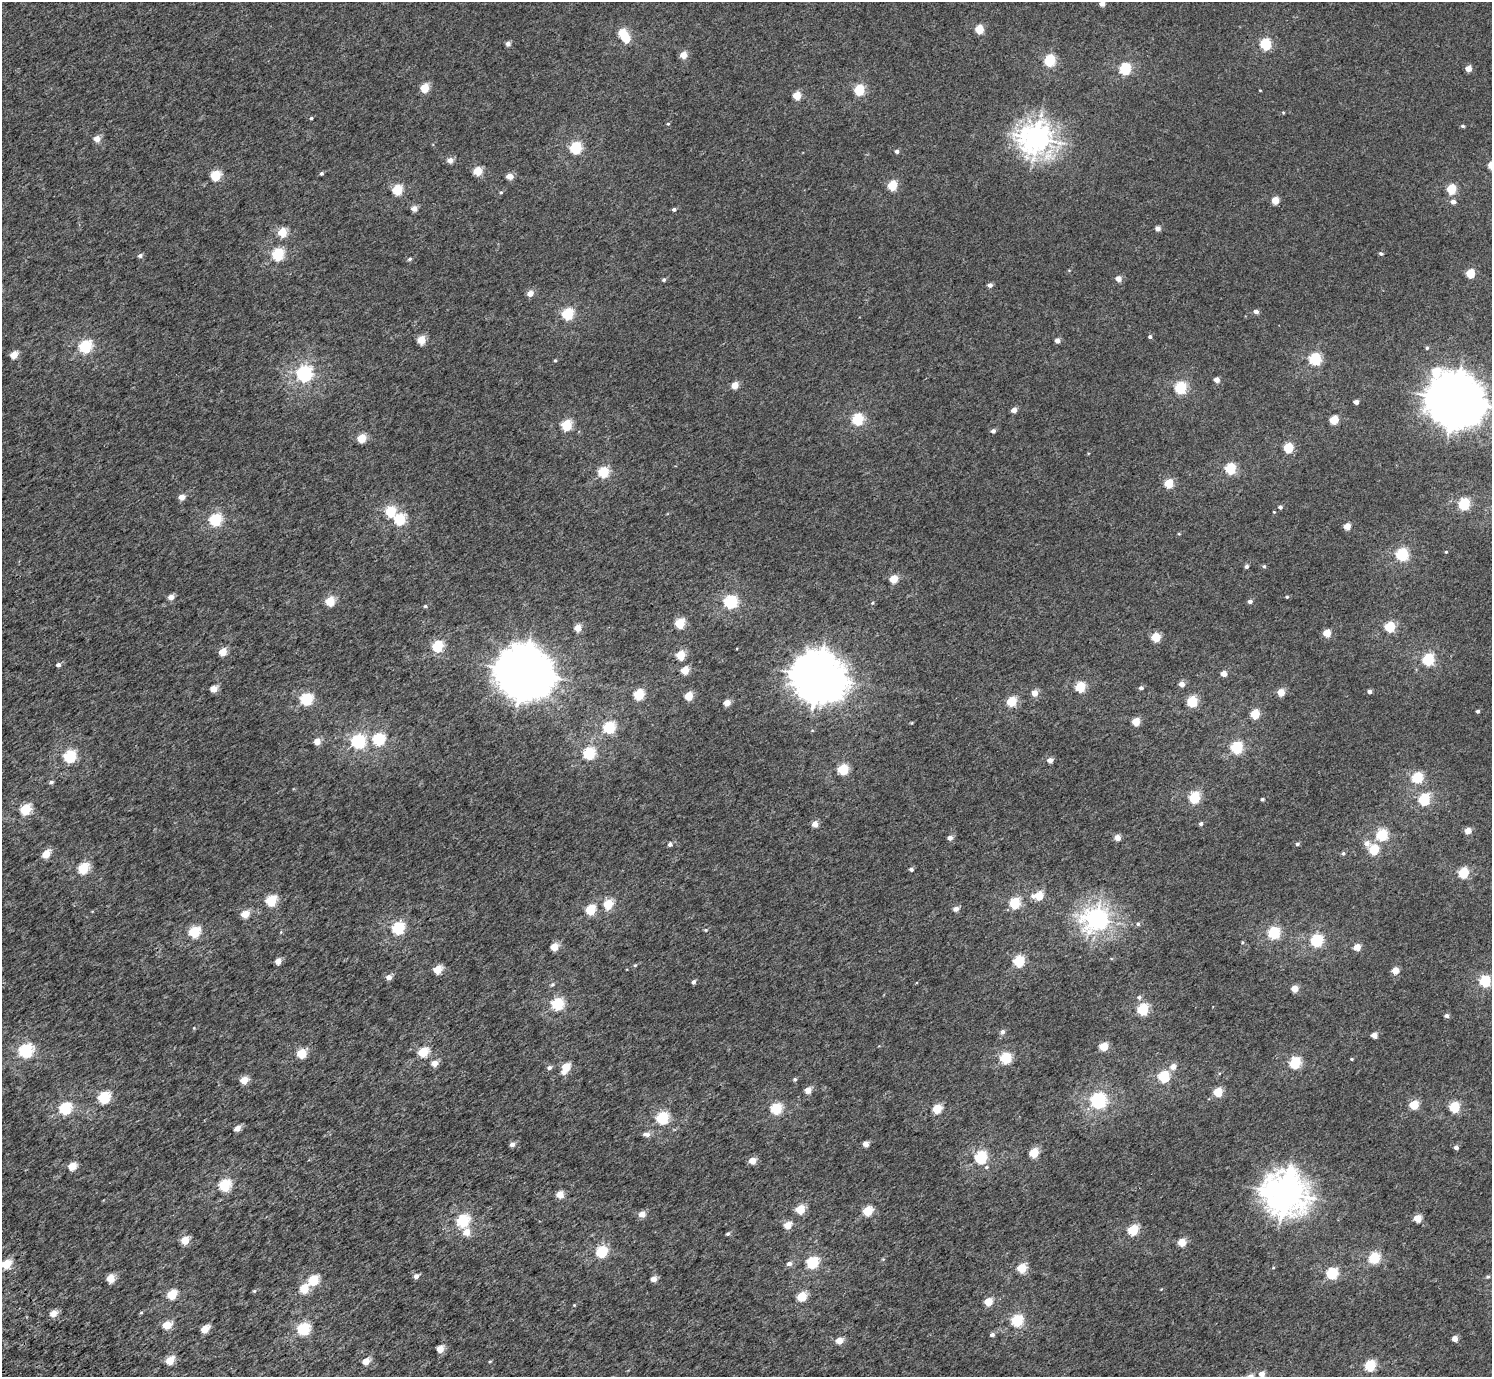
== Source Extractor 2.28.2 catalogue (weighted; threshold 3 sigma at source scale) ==
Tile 7 of 4 x 4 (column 3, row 2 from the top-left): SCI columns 3076-4565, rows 3016-4390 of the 6156 x 6091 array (HDU 1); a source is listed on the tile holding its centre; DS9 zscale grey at full resolution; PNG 1494 x 1379 px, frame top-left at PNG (2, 2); no overlay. Shown black and unused: <1% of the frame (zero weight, under 3 of 5 exposures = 6% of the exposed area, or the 3 px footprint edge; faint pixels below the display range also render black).
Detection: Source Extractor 2.28.2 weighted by HDU 2 'WHT'; one run over the whole footprint, this tile lists its part. Background 0.00209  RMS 0.0032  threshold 0.0145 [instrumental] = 3 sigma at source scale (4.5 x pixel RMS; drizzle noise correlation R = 1.50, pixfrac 1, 0.0396/0.0396 arcsec/px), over >= 5 px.
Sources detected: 273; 2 inside a brighter object's white glare — not listed; the other 271 listed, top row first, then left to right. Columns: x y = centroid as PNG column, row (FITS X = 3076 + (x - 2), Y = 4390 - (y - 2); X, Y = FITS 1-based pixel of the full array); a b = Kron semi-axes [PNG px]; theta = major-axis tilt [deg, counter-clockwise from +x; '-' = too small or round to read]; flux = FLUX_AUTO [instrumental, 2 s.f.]
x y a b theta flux
1102 3 4 4 - 2.4
979 29 5 5 - 11
626 38 5 5 - 9.1
508 44 5 4 - 1.4
1265 44 5 5 - 24
683 55 5 4 - 4.7
1050 60 6 5 - 27
1468 68 4 4 - 3.4
1125 69 6 5 - 28
425 88 5 5 - 11
859 90 5 5 - 20
1260 90 4 2 - 0.2
797 95 5 5 - 7.2
1283 112 5 3 - 0.26
311 118 3 3 - 0.45
668 124 4 3 - 0.37
1463 126 4 4 - 0.58
1037 138 11 10 - 290
97 139 5 4 - 4.2
576 148 6 5 - 31
897 151 5 4 - 0.88
450 160 5 5 - 2.4
478 171 5 5 - 9.2
322 173 4 4 - 0.55
216 175 5 5 - 17
510 176 5 4 - 3.8
892 185 5 5 - 14
1451 189 5 5 - 14
397 190 5 5 - 17
501 192 5 4 - 0.35
1275 200 5 5 - 5.7
1453 202 5 5 - 1.5
414 209 5 4 - 2.7
674 209 4 4 - 0.82
1158 228 4 4 - 1.9
282 232 5 5 - 10
278 254 6 5 - 31
1381 254 5 4 - 0.59
140 255 6 5 - 0.88
410 259 5 4 - 0.53
1470 273 5 5 - 10
1118 279 5 4 - 2.6
664 280 5 4 - 0.57
990 285 4 4 - 1.4
530 293 5 5 - 3
1256 311 5 4 - 1.4
568 314 6 5 - 27
1150 337 4 4 - 0.65
421 340 5 5 - 7.9
1057 340 4 4 - 1.8
85 346 6 5 - 36
1427 348 5 4 - 0.5
14 355 5 4 - 5.8
1315 359 6 6 - 34
555 360 4 4 - 0.32
1436 371 7 7 - 9
304 374 6 6 - 82
1216 380 4 4 - 2.5
735 385 5 4 - 5.4
1181 388 6 5 - 32
1455 400 18 17 - 1200
1356 402 4 4 - 1.8
1014 410 4 4 - 2.5
858 419 5 5 - 29
1334 420 5 5 - 9.6
566 425 5 5 - 21
993 431 5 4 - 0.98
362 438 5 5 - 10
1288 447 5 5 - 15
1231 468 5 5 - 23
603 472 5 5 - 21
1169 483 5 5 - 11
182 497 4 4 - 3.1
1464 504 6 5 - 31
1280 507 4 4 - 0.86
390 511 5 5 - 20
1274 512 3 3 - 0.23
400 519 6 6 - 23
215 520 6 5 - 34
1347 526 4 4 - 4.3
1179 534 5 3 - 0.27
1446 552 3 3 - 0.33
1402 554 6 6 - 35
1246 566 4 4 - 0.9
1264 566 5 4 - 0.44
893 579 5 5 - 8.2
171 597 5 4 - 2.7
1287 597 4 4 - 0.37
330 601 5 5 - 13
1250 601 5 4 - 0.99
731 602 6 6 - 50
873 603 5 3 - 0.31
425 606 5 4 - 0.42
680 623 5 5 - 16
1390 627 5 5 - 19
578 628 4 4 - 4.8
1327 633 5 5 - 6.1
1156 637 5 5 - 11
437 646 5 5 - 23
223 652 5 4 - 6.5
681 655 5 5 - 10
1428 659 6 5 - 31
58 665 4 4 - 1.2
685 670 5 5 - 7.3
524 672 18 16 -27 1100
1224 674 4 4 - 3.3
818 677 17 16 - 880
1182 684 4 4 - 2.5
1080 687 5 5 - 18
1141 688 5 4 - 0.74
213 689 5 4 - 4.8
1281 692 5 5 - 5.8
1370 692 4 4 - 1.1
1035 693 4 4 - 4
639 694 5 5 - 20
689 696 5 5 - 8.5
306 699 6 5 - 36
1011 701 5 5 - 15
1192 701 5 5 - 21
727 703 4 4 - 4.1
1478 711 4 3 - 0.62
1255 714 5 5 - 14
1136 721 5 5 - 7.7
609 727 6 5 - 32
379 739 6 6 - 30
317 741 5 5 - 3.8
358 741 6 6 - 50
1237 747 6 5 - 34
589 753 6 5 - 34
70 756 6 5 - 36
1050 760 4 4 - 2.4
843 769 5 5 - 20
1417 778 5 5 - 24
51 782 5 4 - 0.66
1194 797 5 5 - 25
1262 799 4 3 - 0.44
1424 799 6 5 - 30
25 809 6 5 - 22
815 824 5 4 - 3.1
1201 824 5 4 - 0.71
1468 830 5 4 - 3.4
1382 835 5 5 - 28
950 838 5 4 - 1.7
1117 838 5 4 - 3.3
1367 843 8 6 -38 1.9
670 844 5 4 - 1.1
1297 844 5 4 - 0.56
1374 849 5 5 - 16
1343 853 5 5 - 0.54
46 854 5 4 - 7.7
83 868 6 5 - 21
911 869 4 4 - 0.91
1463 873 5 5 - 20
1039 895 6 5 - 11
271 900 6 5 - 20
1015 903 5 5 - 22
608 904 5 5 - 14
591 909 5 5 - 16
956 909 5 4 - 1.9
245 914 5 5 - 6
1097 919 9 8 - 190
1138 924 6 5 - 0.62
398 928 6 6 - 32
706 930 5 4 - 0.39
194 932 6 5 - 25
281 932 5 3 - 0.28
1274 933 6 5 - 32
1317 940 6 5 - 36
1242 942 4 4 - 0.3
554 947 5 4 - 6.6
1357 947 5 4 - 4.6
278 961 4 4 - 3.6
1019 961 5 5 - 25
635 965 5 4 - 0.36
438 969 5 5 - 8.1
1395 970 5 4 - 4.5
389 977 4 4 - 2.8
1485 981 5 5 - 28
693 982 4 4 - 0.97
552 984 6 5 - 0.5
1295 988 4 4 - 4.8
1139 997 6 5 - 0.75
558 1004 6 5 - 35
1143 1009 5 5 - 27
1446 1016 5 4 - 1
1002 1032 6 6 - 0.95
1374 1035 4 4 - 3.2
1104 1046 5 5 - 11
26 1050 6 6 - 46
423 1052 5 5 - 17
302 1053 5 5 - 14
1006 1058 5 5 - 26
1352 1059 4 3 - 0.29
434 1063 5 5 - 3.1
1295 1063 6 5 - 27
566 1067 5 5 - 8.6
1173 1067 6 5 - 2.3
549 1068 6 5 - 0.92
564 1072 6 5 - 1.7
1164 1077 5 5 - 27
795 1079 5 4 - 0.51
244 1080 5 4 - 6.6
808 1090 5 4 - 3.4
1218 1092 5 5 - 14
104 1097 6 5 - 29
1098 1100 6 6 - 83
1414 1105 5 5 - 13
1454 1107 5 5 - 21
65 1108 6 5 - 33
776 1109 6 6 - 21
937 1109 5 5 - 11
663 1118 6 5 - 35
237 1128 5 4 - 2.7
646 1134 10 6 -10 1.4
512 1144 5 5 - 1.4
866 1144 4 4 - 2.9
1456 1147 4 4 - 1.3
1034 1153 5 5 - 13
981 1157 6 5 - 35
752 1161 5 4 - 5.1
72 1166 5 5 - 6.7
986 1167 6 4 21 0.49
225 1185 6 5 - 28
1285 1193 15 13 -20 470
560 1194 5 4 - 5
800 1209 5 5 - 11
868 1211 5 5 - 14
642 1214 5 4 - 3.9
1418 1218 5 5 - 5.5
463 1221 6 5 - 34
788 1225 5 5 - 5.2
1133 1230 5 5 - 19
466 1232 6 6 - 4.2
728 1234 4 4 - 0.58
185 1240 5 5 - 7.3
1182 1242 5 5 - 7.3
602 1252 6 5 - 27
1374 1258 5 5 - 27
883 1259 4 4 - 0.3
813 1262 6 5 - 34
6 1264 5 5 - 13
789 1264 6 5 - 1.2
1022 1268 5 5 - 13
1273 1268 4 3 - 0.25
1332 1273 5 5 - 28
416 1276 5 4 - 1.8
1488 1277 6 4 20 0.43
111 1278 5 5 - 8
653 1279 4 4 - 2.9
313 1280 6 5 - 19
304 1288 5 5 - 11
254 1291 5 4 - 0.43
172 1294 5 5 - 14
802 1296 5 5 - 15
988 1302 5 5 - 7.9
574 1305 3 3 - 0.26
54 1313 5 4 - 4.2
141 1313 5 3 - 0.28
1017 1320 6 5 - 28
167 1325 5 5 - 9.4
205 1329 5 4 - 6.7
304 1329 6 5 - 34
992 1334 5 5 - 0.87
1455 1339 4 4 - 3
839 1341 5 4 - 4.5
440 1349 5 5 - 3.7
170 1360 5 5 - 7.7
366 1361 5 4 - 5.2
490 1361 5 3 - 0.27
1370 1365 5 5 - 24
1262 1374 4 4 - 2.7
Isophote crosses this tile's border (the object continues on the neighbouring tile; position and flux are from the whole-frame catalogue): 3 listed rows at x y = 1102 3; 1455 400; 6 1264